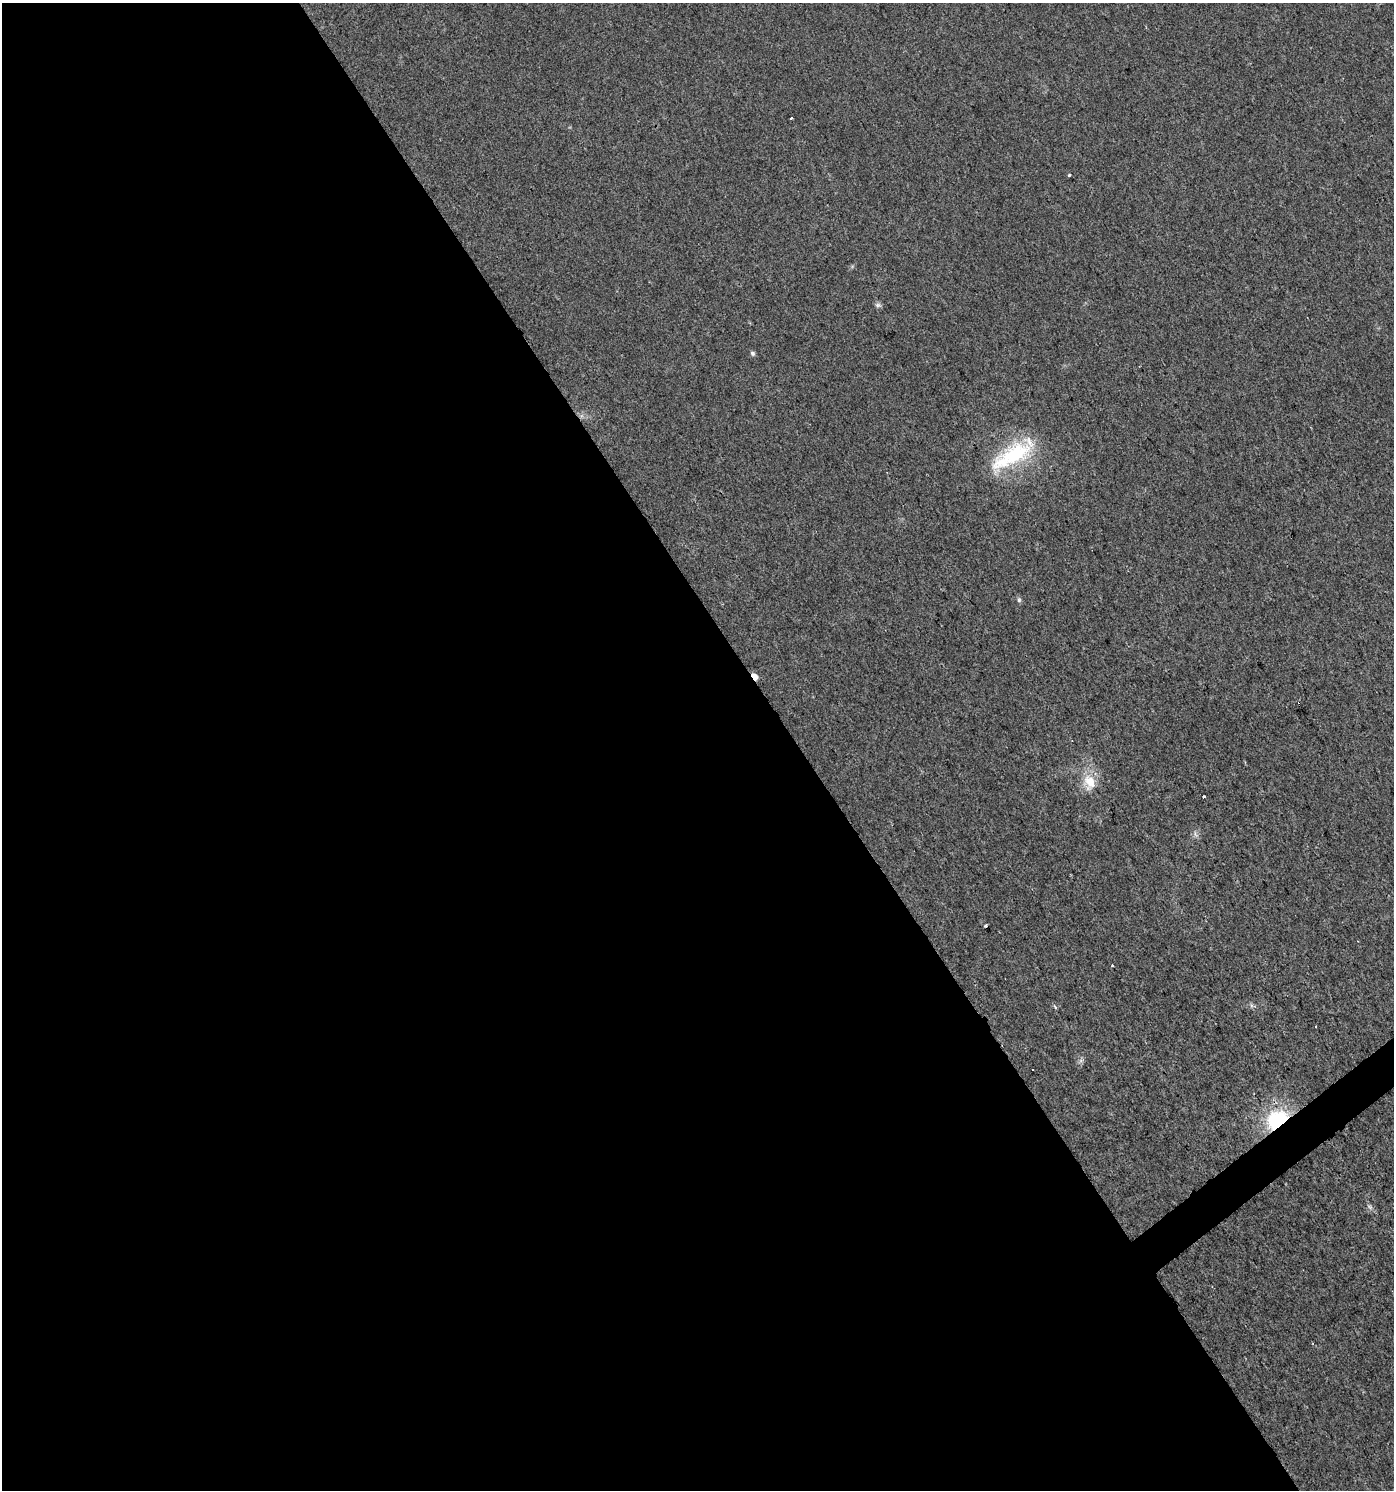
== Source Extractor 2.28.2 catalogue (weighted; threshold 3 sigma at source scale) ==
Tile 9 of 4 x 4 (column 1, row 3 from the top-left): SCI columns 193-1584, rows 1489-2976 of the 5888 x 5956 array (HDU 1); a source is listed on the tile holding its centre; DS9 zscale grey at full resolution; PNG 1396 x 1492 px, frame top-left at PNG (2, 3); no overlay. Shown black and unused: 58% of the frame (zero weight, under 2 of 3 exposures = <1% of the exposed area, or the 3 px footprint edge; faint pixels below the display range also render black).
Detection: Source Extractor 2.28.2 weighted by HDU 2 'WHT'; one run over the whole footprint, this tile lists its part. Background 0.0154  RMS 0.0057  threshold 0.0256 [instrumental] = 3 sigma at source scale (4.5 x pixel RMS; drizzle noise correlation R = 1.50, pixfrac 1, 0.0396/0.0396 arcsec/px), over >= 5 px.
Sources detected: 14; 1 cosmic-ray / hot-pixel residue — not listed; the other 13 listed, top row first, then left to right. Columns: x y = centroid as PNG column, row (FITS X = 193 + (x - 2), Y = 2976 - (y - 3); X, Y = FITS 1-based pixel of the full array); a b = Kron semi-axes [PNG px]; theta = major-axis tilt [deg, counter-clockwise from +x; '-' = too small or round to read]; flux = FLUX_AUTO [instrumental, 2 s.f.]
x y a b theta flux
791 118 3 2 - 1.1
1069 175 3 3 - 1.6
878 305 8 6 20 1.3
752 353 6 5 - 1.2
1013 455 61 22 31 45
1019 600 6 5 - 0.97
754 676 6 4 -53 6.5
1089 782 20 15 -82 12
1204 796 3 3 - 1.2
985 925 3 3 - 2
1112 966 3 3 - 0.89
1055 1007 5 4 - 1.1
1277 1120 24 18 35 38
Overlapping masked pixels (flux is a lower limit): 2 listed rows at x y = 754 676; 1277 1120